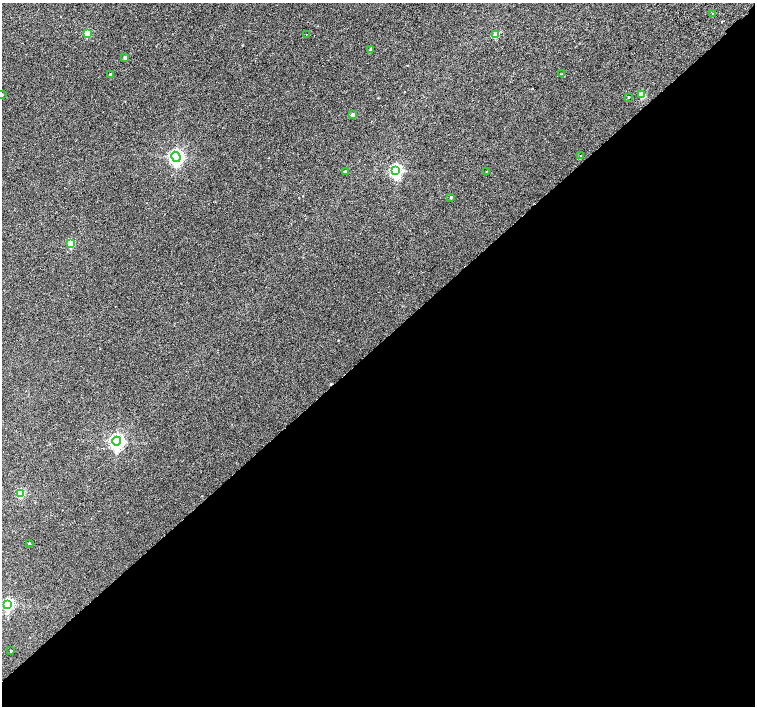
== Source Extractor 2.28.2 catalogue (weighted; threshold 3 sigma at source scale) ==
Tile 15 of 4 x 4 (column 3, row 4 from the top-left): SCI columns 3063-4567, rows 264-1671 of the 6118 x 6093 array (HDU 1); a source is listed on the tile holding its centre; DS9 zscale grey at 2 x 2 block average (1 PNG px = mean of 2 x 2 image px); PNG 757 x 708 px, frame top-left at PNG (2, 3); each listed source drawn as its Kron ellipse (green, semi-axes under 4 px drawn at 4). Shown black and unused: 51% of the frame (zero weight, under 2 of 3 exposures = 3% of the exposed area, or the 3 px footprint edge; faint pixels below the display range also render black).
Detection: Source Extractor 2.28.2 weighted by HDU 2 'WHT'; one run over the whole footprint, this tile lists its part. Background 0.00991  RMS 0.0058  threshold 0.0261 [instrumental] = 3 sigma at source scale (4.5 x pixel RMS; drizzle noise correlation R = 1.50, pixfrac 1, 0.0396/0.0396 arcsec/px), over >= 5 px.
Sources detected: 25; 1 cosmic-ray / hot-pixel residue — neither listed nor drawn; the other 24 listed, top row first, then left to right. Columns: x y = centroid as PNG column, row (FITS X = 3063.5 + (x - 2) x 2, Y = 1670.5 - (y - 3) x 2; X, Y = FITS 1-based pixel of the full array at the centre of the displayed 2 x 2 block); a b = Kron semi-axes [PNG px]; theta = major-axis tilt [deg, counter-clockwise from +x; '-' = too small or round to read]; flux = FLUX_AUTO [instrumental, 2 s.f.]
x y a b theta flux
713 13 2 2 - 3
87 34 3 3 - 34
306 34 2 2 - 0.73
496 35 3 2 - 22
371 49 3 2 - 2
125 58 2 2 - 5.3
561 74 2 2 - 0.68
111 75 2 2 - 4.6
2 95 2 2 - 0.93
642 95 3 3 - 32
629 97 2 2 - 0.92
353 115 2 2 - 6.2
581 155 2 2 - 3.1
176 157 5 4 - 350
395 171 4 3 - 220
345 172 3 2 - 2.9
486 172 2 2 - 2.6
451 197 3 2 - 2.5
71 244 3 3 - 45
117 441 4 4 - 340
21 493 3 3 - 60
29 543 2 2 - 1
8 604 4 3 - 180
11 651 2 2 - 1.5
Isophote crosses this tile's border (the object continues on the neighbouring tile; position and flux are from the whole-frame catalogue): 1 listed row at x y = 2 95